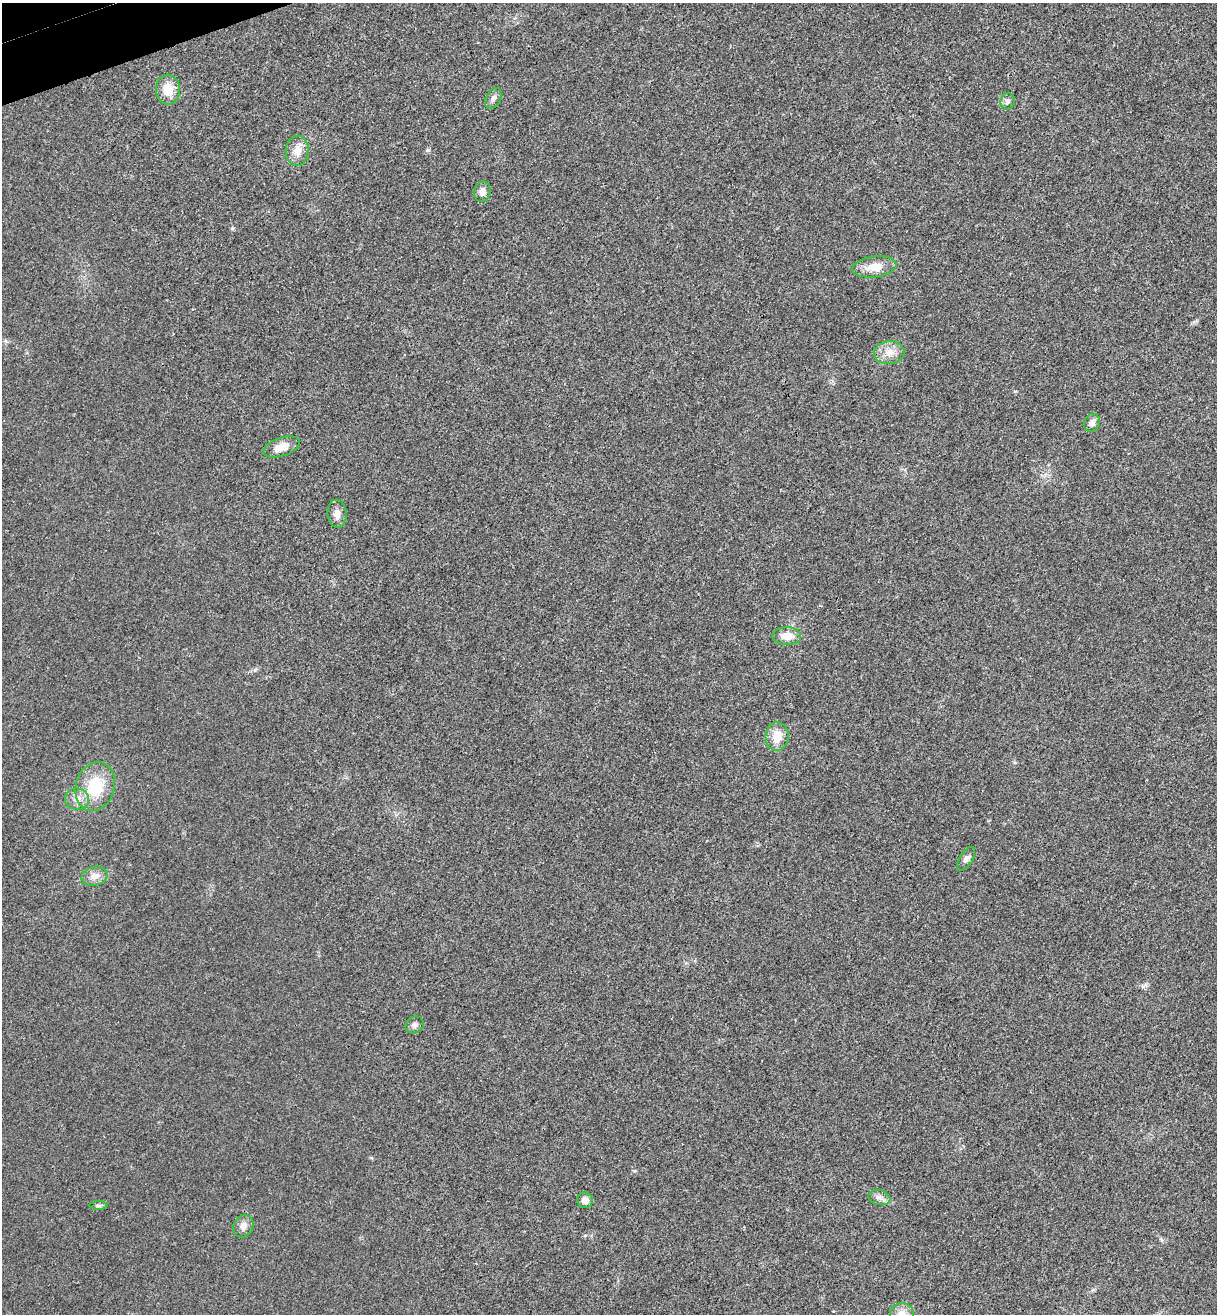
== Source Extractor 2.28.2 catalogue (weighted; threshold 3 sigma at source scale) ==
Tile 11 of 4 x 4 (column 3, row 3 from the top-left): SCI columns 2597-3811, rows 1370-2681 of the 5322 x 5365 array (HDU 1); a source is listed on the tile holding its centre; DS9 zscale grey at full resolution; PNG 1219 x 1316 px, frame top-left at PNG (2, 3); each listed source drawn as its Kron ellipse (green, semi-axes under 4 px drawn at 4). Shown black and unused: <1% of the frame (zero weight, under 3 of 4 exposures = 6% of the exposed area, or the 3 px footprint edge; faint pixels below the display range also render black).
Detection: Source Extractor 2.28.2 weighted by HDU 2 'WHT'; one run over the whole footprint, this tile lists its part. Background 0.0194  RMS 0.0064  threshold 0.0286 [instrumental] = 3 sigma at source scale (4.5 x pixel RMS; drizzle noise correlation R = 1.50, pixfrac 1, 0.05/0.05 arcsec/px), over >= 5 px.
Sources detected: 22; all 22 listed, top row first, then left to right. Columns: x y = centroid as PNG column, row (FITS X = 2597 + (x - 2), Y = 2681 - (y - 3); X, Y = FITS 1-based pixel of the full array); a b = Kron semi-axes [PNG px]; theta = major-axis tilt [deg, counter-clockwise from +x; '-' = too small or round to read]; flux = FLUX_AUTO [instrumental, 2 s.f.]
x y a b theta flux
168 90 15 12 -84 11
493 98 11 7 61 2.8
1008 101 8 7 - 2.4
297 151 15 11 87 7
482 192 10 8 77 4.3
874 267 22 10 7 11
889 352 15 11 7 7.2
1092 423 9 7 71 3.4
282 447 19 9 19 8.9
337 514 14 9 -84 4.6
787 636 14 9 -1 7.7
777 736 14 11 86 10
95 786 25 19 73 26
77 799 12 11 - 5.4
966 859 13 6 57 2.5
94 876 13 9 15 5.4
415 1025 9 8 - 2.2
879 1197 11 7 -12 3
585 1200 8 7 - 4.3
98 1206 9 4 0 1.3
243 1226 12 10 59 4.4
902 1314 12 11 - 7.2
Isophote crosses this tile's border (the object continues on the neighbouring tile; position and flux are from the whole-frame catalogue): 1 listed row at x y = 902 1314
Unlisted compact peaks at least as high as the median listed source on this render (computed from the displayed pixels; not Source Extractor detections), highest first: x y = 232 228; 428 150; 255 670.